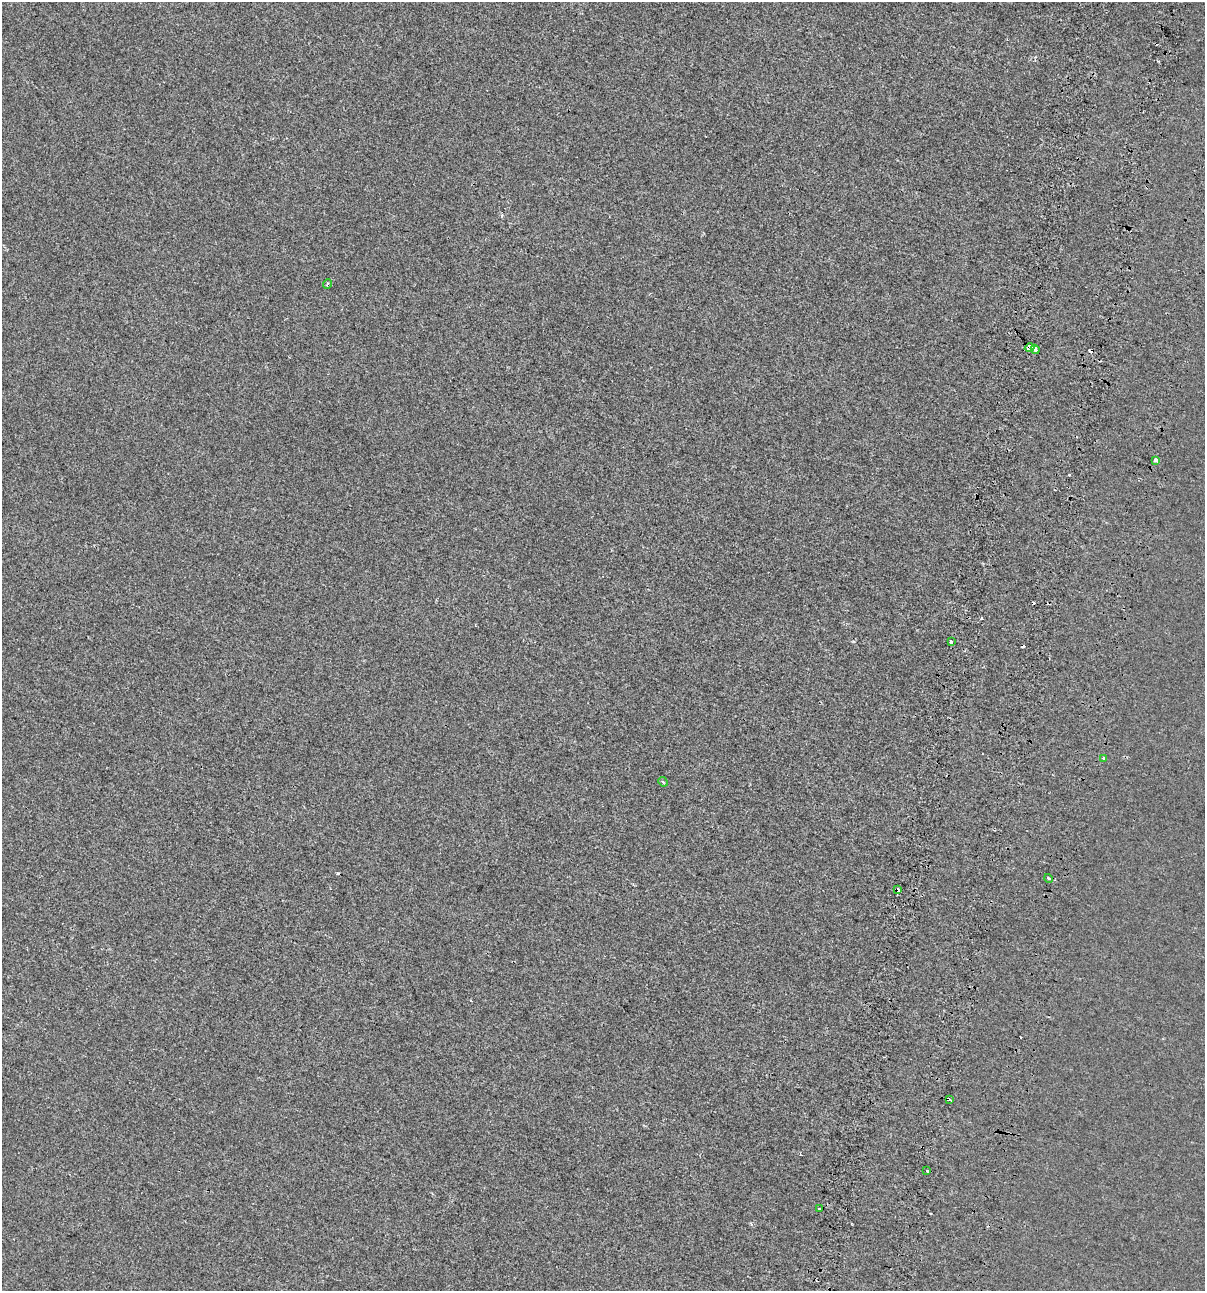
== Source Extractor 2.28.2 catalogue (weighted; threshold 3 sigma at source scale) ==
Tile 10 of 4 x 4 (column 2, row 3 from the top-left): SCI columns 1593-2795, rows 1378-2666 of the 5531 x 5345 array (HDU 1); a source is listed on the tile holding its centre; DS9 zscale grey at full resolution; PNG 1207 x 1293 px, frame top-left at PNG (2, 2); each listed source drawn as its Kron ellipse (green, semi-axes under 4 px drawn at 4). Shown black and unused: <1% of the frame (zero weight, under 2 of 3 exposures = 7% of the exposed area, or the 3 px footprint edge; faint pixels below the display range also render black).
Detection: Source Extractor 2.28.2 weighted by HDU 2 'WHT'; one run over the whole footprint, this tile lists its part. Background -4.89e-04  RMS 0.0045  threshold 0.0203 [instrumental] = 3 sigma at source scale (4.5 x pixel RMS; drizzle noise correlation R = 1.50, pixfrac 1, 0.0396/0.0396 arcsec/px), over >= 5 px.
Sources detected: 19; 7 cosmic-ray / hot-pixel residue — neither listed nor drawn; the other 12 listed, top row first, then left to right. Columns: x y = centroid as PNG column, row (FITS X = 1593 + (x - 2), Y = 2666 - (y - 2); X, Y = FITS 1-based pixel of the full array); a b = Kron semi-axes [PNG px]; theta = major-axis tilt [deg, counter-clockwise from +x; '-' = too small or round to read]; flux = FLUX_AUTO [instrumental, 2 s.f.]
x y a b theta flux
327 284 5 3 - 0.72
1029 348 5 4 - 14
1035 349 5 3 - 8
1155 460 4 3 - 16
951 642 3 3 - 1.7
1104 758 4 3 - 1.5
663 782 5 4 - 0.56
1049 878 4 3 - 0.89
898 890 4 3 - 1.7
949 1100 4 3 - 8.8
927 1171 3 3 - 2.2
820 1208 3 3 - 2.1
Overlapping masked pixels (flux is a lower limit): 4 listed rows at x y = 1029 348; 1035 349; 898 890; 949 1100